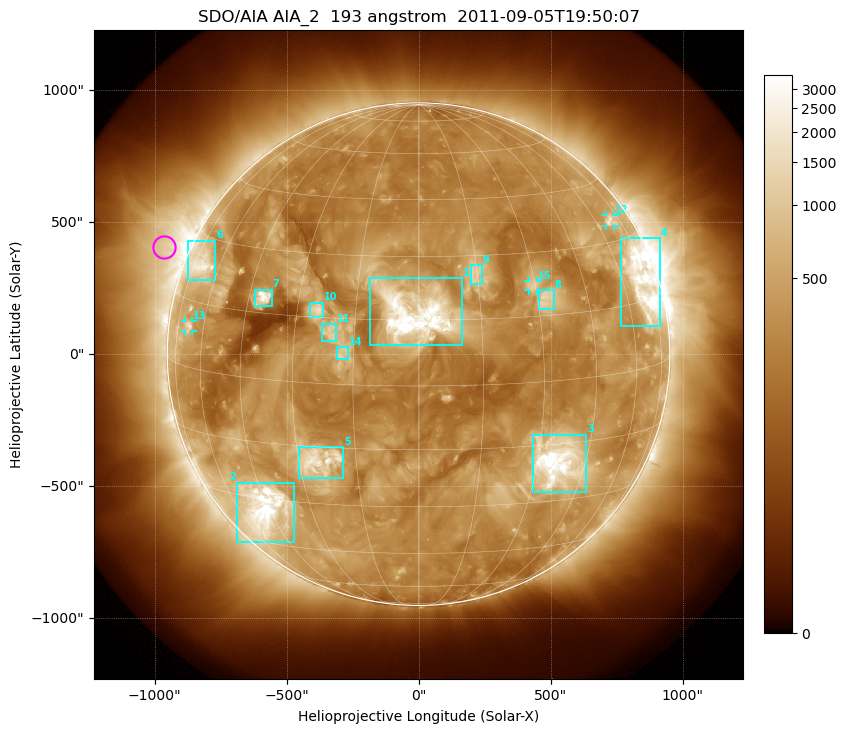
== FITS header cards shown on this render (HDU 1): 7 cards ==
TELESCOP= 'SDO/AIA'
INSTRUME= 'AIA_2'
WAVELNTH=                  193
WAVEUNIT= 'angstrom'
DATE-OBS= '2011-09-05T19:50:07.84'
CTYPE1  = 'HPLN-TAN'
CTYPE2  = 'HPLT-TAN'

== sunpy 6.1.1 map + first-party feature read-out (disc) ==
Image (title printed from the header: SDO/AIA AIA_2  193 angstrom  2011-09-05T19:50:07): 1024 x 1024 px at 2.4 arcsec/px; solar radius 952 arcsec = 397 px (full disc in frame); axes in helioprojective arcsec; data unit not stated in the header (colour bar unlabelled)
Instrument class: DISC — disc imager (sunpy class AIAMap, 193 A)
Bright regions (active regions / flare kernels): reference = the median radial profile (limb darkening/brightening removed); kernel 9 px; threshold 5 sigma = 622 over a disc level ~287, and >= 1.15x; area >= 12 px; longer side >= 10 px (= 24 arcsec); searched inside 0.97 R_sun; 15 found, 15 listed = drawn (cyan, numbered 1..; 3 of them under ~33 arcsec drawn as corner ticks so the feature stays visible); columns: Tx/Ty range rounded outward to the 5 arcsec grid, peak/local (2 s.f.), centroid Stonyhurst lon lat
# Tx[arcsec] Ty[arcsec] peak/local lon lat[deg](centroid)
1 -185..165 35..290 20 +0 +16
2 -690..-470 -715..-485 15 -47 -33
3 430..635 -520..-305 17 +36 -19
4 765..915 105..440 12 +69 +19
5 -455..-285 -470..-350 6.8 -25 -19
6 -875..-770 280..430 7.1 -70 +24
7 -620..-555 180..245 11 -41 +19
8 455..510 170..245 4.6 +32 +19
9 195..240 265..335 4.2 +14 +25
10 -410..-360 140..195 5.1 -25 +17
11 -365..-310 50..115 4 -21 +12
12 710..745 485..525 4.7 +68 +35
13 -885..-855 85..125 4.5 -68 +9
14 -310..-265 -20..30 3.7 -18 +7
15 415..450 240..275 4 +29 +22
Off-limb structures (1.02-1.3 R_sun): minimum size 162 px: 7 found; the strongest spans PA ~50..90 deg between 1.02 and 1.3 R_sun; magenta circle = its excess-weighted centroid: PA ~65 deg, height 1.1 R_sun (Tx ~-965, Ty ~405 arcsec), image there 3.4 x the reference